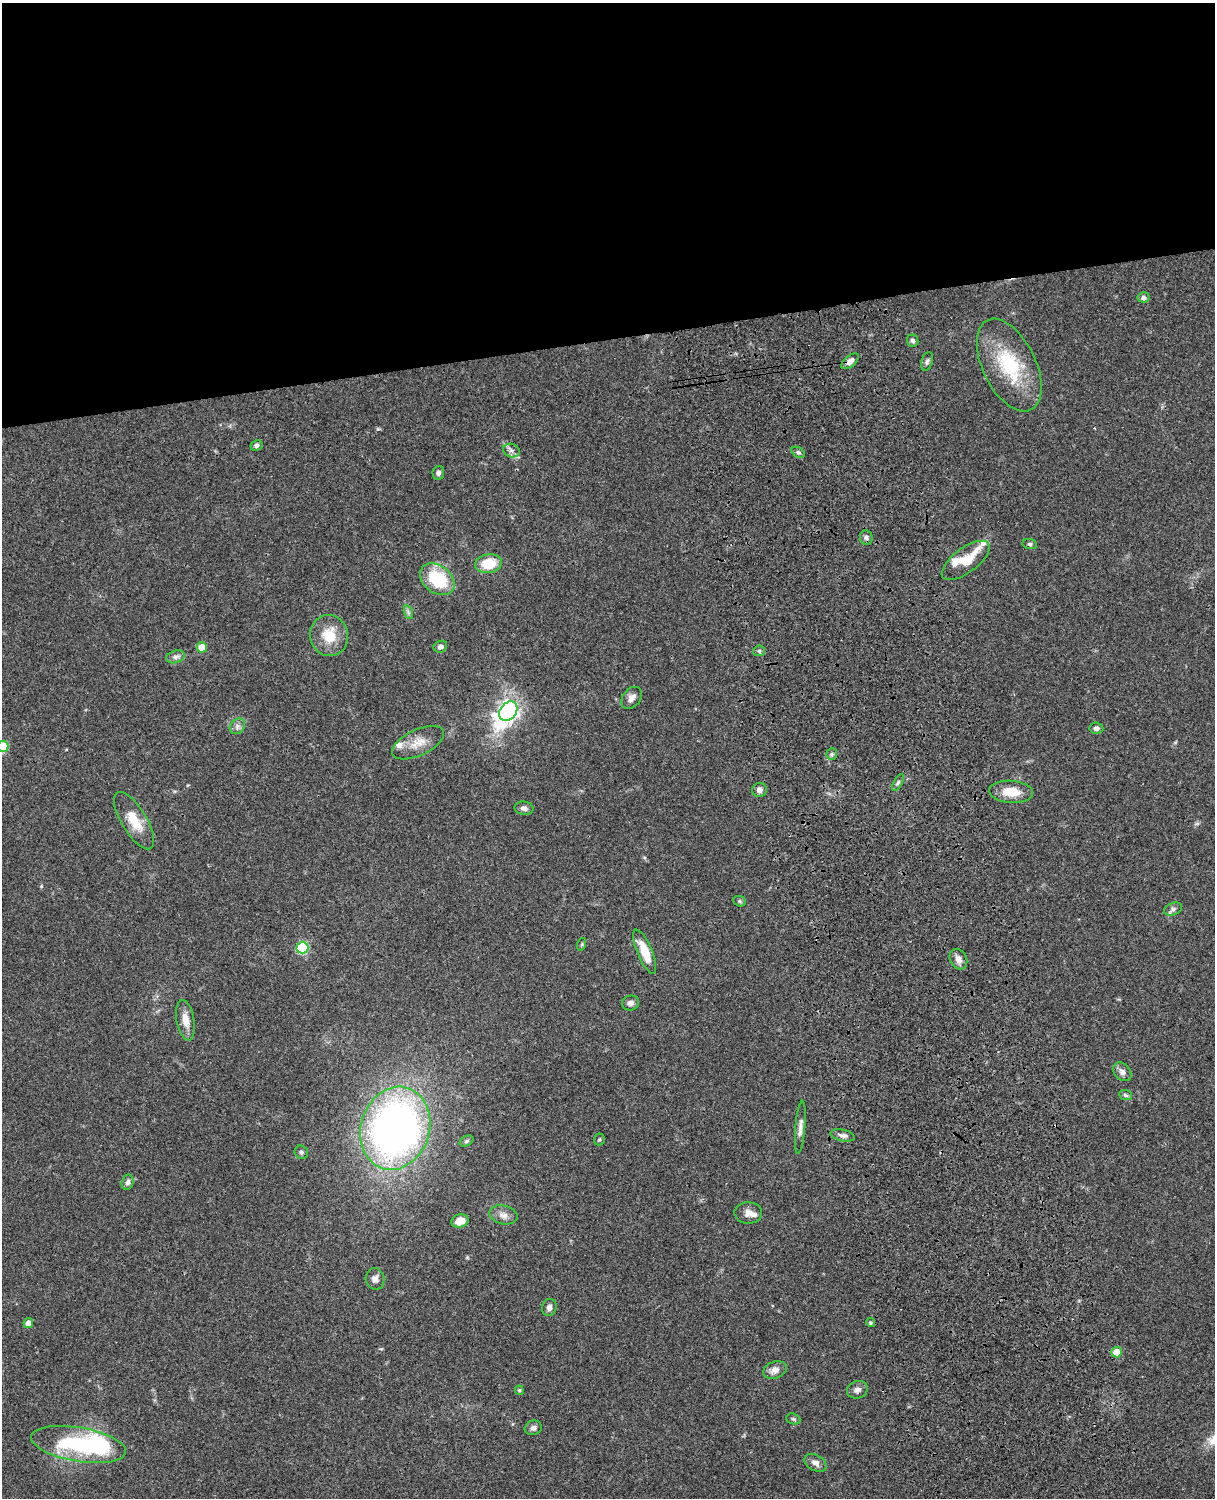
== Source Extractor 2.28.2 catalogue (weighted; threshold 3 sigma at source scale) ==
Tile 2 of 4 x 3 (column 2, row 1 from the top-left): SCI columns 1333-2545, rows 3268-4763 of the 5088 x 4925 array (HDU 1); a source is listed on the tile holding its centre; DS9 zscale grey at full resolution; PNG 1217 x 1500 px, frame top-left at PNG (2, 3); each listed source drawn as its Kron ellipse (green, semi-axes under 4 px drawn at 4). Shown black and unused: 23% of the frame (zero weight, under 3 of 4 exposures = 6% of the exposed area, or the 3 px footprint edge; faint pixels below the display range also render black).
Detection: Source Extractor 2.28.2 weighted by HDU 2 'WHT'; one run over the whole footprint, this tile lists its part. Background 0.0765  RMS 0.0057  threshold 0.0258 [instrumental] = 3 sigma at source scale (4.5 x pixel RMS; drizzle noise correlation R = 1.50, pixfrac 1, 0.05/0.05 arcsec/px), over >= 5 px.
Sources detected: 68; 1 inside a brighter object's white glare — neither listed nor drawn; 3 inside a brighter listed object's ellipse — not listed separately; the other 64 listed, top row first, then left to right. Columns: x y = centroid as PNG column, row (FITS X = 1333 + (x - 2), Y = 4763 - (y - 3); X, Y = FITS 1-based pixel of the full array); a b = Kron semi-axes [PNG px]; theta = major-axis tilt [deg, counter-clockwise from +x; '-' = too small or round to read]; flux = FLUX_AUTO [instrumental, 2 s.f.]
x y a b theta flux
1143 297 6 5 - 1.7
913 341 6 5 - 1.6
850 361 10 5 40 3.6
927 361 9 5 71 1.4
1009 365 50 26 -64 40
256 445 6 5 - 1.5
512 451 9 6 -18 2.2
798 452 7 4 -30 1.2
438 473 7 6 - 1.7
866 538 7 6 - 1.7
1030 544 7 5 -9 1.2
966 560 28 12 37 16
488 564 13 9 9 14
437 579 19 13 -37 29
408 612 7 4 -72 1.2
329 635 21 19 -75 14
202 647 5 5 - 10
440 647 7 5 25 2.1
759 651 6 5 - 1.1
176 657 10 6 17 2.2
632 698 12 8 51 3.3
508 711 10 8 51 300
237 726 8 7 - 2.1
1096 728 7 5 -5 2
418 743 28 13 25 9.1
3 746 5 5 - 20
832 754 6 5 - 1.1
898 783 9 4 63 1.2
759 790 7 7 - 2.6
1011 792 22 11 -4 11
524 808 9 6 -9 2.3
134 821 32 12 -59 13
740 901 6 5 - 0.87
1173 909 9 6 20 1.9
582 944 6 4 72 0.8
302 948 6 6 - 45
645 952 23 7 -67 11
958 959 11 8 -61 3.7
631 1003 9 7 13 2
185 1020 20 9 -80 6.5
1122 1072 10 7 -47 3
1126 1095 6 5 - 1
800 1127 27 5 85 3.3
395 1128 42 34 72 330
843 1135 12 5 -12 2.3
599 1139 6 5 - 0.81
466 1141 7 5 28 1
301 1152 7 6 - 1.3
128 1182 7 6 - 2
748 1213 14 10 -1 4.5
503 1215 14 9 -14 4
460 1221 9 6 16 7.4
375 1279 11 9 -78 3
549 1308 8 7 - 2.2
28 1323 5 4 - 3.1
871 1323 5 4 - 1.1
1117 1352 5 5 - 8.2
775 1370 12 8 20 3.9
519 1390 4 4 - 0.65
857 1390 11 8 17 2.6
793 1419 7 5 -20 1
533 1428 8 7 - 2.2
78 1444 48 17 -10 54
815 1463 12 8 -28 3
Overlapping masked pixels (flux is a lower limit): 1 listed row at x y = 850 361
Isophote crosses this tile's border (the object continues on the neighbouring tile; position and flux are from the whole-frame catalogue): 1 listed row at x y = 3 746